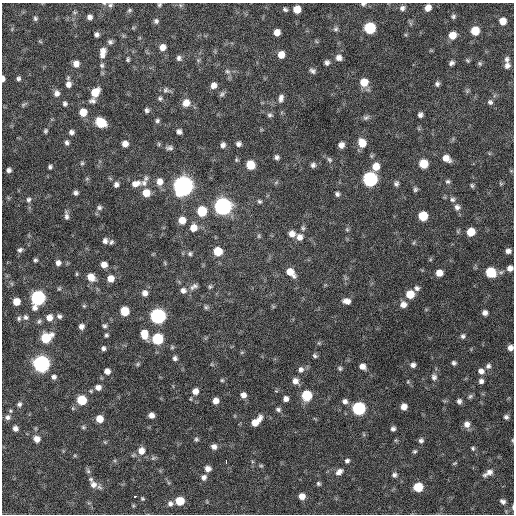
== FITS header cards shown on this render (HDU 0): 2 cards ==
NAXIS1  =                  512 / Axis length
NAXIS2  =                  512 / Axis length

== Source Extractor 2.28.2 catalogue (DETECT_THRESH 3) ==
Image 512 x 512 px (HDU 0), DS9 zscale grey, 1 PNG px = 1 image px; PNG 516 x 516 px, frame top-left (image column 1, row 512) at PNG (2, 3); no overlay
Background 586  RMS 18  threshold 54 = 3 sigma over >= 5 px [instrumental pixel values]
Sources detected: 234; all 234 listed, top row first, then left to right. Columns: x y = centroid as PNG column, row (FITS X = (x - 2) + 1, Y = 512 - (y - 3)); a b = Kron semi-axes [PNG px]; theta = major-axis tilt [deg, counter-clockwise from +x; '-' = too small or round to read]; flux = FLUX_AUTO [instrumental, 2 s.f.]
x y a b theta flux
363 4 7 5 -6 2600
110 5 7 5 17 2700
159 5 5 4 - 1800
180 5 6 4 -71 1600
402 8 7 7 - 4200
428 8 7 6 - 8600
285 9 6 4 -33 2300
297 9 6 6 - 15000
129 10 6 5 - 2000
453 16 6 5 - 2400
89 17 6 5 - 4500
35 18 6 6 - 2300
156 21 6 6 - 2900
503 21 6 6 - 12000
370 28 7 7 - 73000
336 29 7 6 - 2900
475 31 7 7 - 23000
277 32 6 6 - 8800
96 34 5 4 - 3400
452 35 7 7 - 14000
110 42 7 6 - 3000
162 47 7 7 - 8100
102 52 10 8 68 7800
281 55 7 6 - 11000
102 56 7 5 -11 3800
179 58 7 6 - 3600
339 58 8 7 - 5600
128 59 5 3 - 1900
507 59 8 6 89 3800
468 60 6 4 -35 1600
327 62 6 6 - 3500
451 63 6 5 - 3200
480 63 7 5 -45 2000
76 64 7 7 - 7500
102 65 7 7 - 2800
507 66 7 6 - 4900
227 71 8 6 -15 3000
312 71 7 6 - 3400
18 78 5 5 - 2600
3 79 6 3 89 4400
364 82 8 8 - 17000
68 84 7 6 - 6400
437 84 6 5 - 3000
213 85 7 6 - 6300
166 90 9 8 - 3800
467 91 6 5 - 1900
95 92 9 6 54 21000
57 93 8 7 - 5600
222 94 9 6 58 2500
160 98 6 6 - 2400
281 98 10 6 81 4600
92 101 9 6 2 3800
490 102 7 7 - 3100
186 103 9 8 - 11000
24 104 10 4 31 2300
65 104 6 5 - 2800
147 110 5 5 - 2900
83 112 7 7 - 16000
270 115 7 5 3 2600
420 115 5 4 - 3500
366 118 9 5 26 3000
157 121 6 5 - 2500
101 123 8 7 - 39000
45 131 5 4 - 2100
71 132 5 5 - 3800
179 132 6 5 - 3800
67 142 6 5 - 3100
362 143 9 7 -63 16000
125 144 5 5 - 8100
238 144 6 5 - 3900
223 145 6 5 - 4100
341 145 6 5 - 6200
169 148 10 5 1 3500
277 157 5 5 - 3300
446 158 10 7 -30 9500
329 160 8 6 -40 2800
82 163 5 5 - 1800
423 164 7 7 - 24000
250 165 7 7 - 24000
313 165 6 6 - 3300
376 166 8 7 - 14000
50 167 5 5 - 2500
9 170 6 6 - 3800
87 179 6 4 -18 1500
370 179 8 7 - 230000
448 181 6 6 - 2300
160 182 9 8 - 9200
276 182 6 4 20 1600
144 183 10 9 - 7100
136 184 13 8 15 9900
396 184 7 6 - 3100
501 184 6 3 -19 1400
116 185 6 6 - 3800
183 186 8 8 - 890000
472 186 6 4 -63 1900
415 189 6 5 - 2300
76 193 5 4 - 3100
146 193 7 7 - 17000
337 194 6 6 - 2900
452 199 7 7 - 3400
28 200 7 6 - 3500
259 201 6 5 - 2200
223 206 8 8 - 500000
457 207 8 8 - 4700
99 208 7 6 - 2800
202 211 8 7 - 35000
66 216 10 5 -82 3900
423 216 7 6 - 33000
182 220 7 7 - 12000
193 227 8 8 - 12000
303 228 7 6 - 2600
347 230 6 5 - 1800
471 232 7 6 - 21000
292 234 8 7 - 7500
259 236 5 5 - 1700
299 237 8 8 - 7100
105 241 6 6 - 4200
111 242 7 5 60 2400
20 250 8 6 31 3300
218 251 7 7 - 29000
508 251 6 5 - 4700
190 254 6 6 - 2300
35 260 4 4 - 2200
58 263 6 6 - 4800
165 263 6 3 -72 1300
104 265 6 5 - 8200
510 268 7 7 - 5900
291 272 11 7 -47 14000
490 272 7 7 - 46000
439 273 6 6 - 10000
77 274 6 4 90 1200
91 277 9 7 -45 12000
110 279 7 7 - 10000
194 286 11 6 33 4300
210 287 6 5 - 2000
417 288 7 7 - 3700
59 289 6 4 0 1700
183 290 8 8 - 5500
145 293 7 6 - 6200
410 294 7 7 - 21000
38 298 8 7 - 240000
347 301 9 6 -12 6900
16 302 6 6 - 14000
403 304 8 7 - 7200
84 306 5 5 - 1500
206 307 6 5 - 2200
124 311 6 6 - 31000
485 313 5 5 - 4800
59 316 7 5 -28 3200
158 316 7 7 - 320000
26 317 7 7 - 3300
49 317 8 7 - 8700
19 318 7 5 77 2300
39 321 7 5 56 2300
81 326 5 5 - 4900
104 326 6 5 - 2500
144 334 8 6 -75 19000
106 335 5 4 - 2000
463 336 6 6 - 2600
46 338 8 7 - 42000
157 339 7 7 - 74000
172 347 6 5 - 1800
103 348 5 5 - 3000
510 348 6 5 - 5300
242 352 6 4 19 1400
315 356 6 5 - 2400
175 358 6 5 - 3300
454 363 5 5 - 2600
41 364 7 7 - 430000
138 364 6 5 - 1800
413 365 6 5 - 4000
362 366 6 6 - 7000
488 366 7 6 - 3500
340 368 5 5 - 2100
301 369 8 7 - 4400
107 371 6 6 - 6400
481 371 8 7 - 5800
54 377 6 6 - 3500
434 377 9 7 -79 4400
222 380 5 5 - 1600
295 381 8 7 - 6600
481 381 6 5 - 3900
98 387 7 7 - 5900
195 391 7 7 - 7800
243 395 7 6 - 6300
306 395 7 7 - 53000
470 396 7 5 48 2300
286 399 5 5 - 5100
82 400 6 6 - 41000
216 401 6 5 - 7400
345 401 7 6 - 4400
459 401 6 5 - 3500
19 404 6 5 - 2600
404 407 6 5 - 8400
359 408 7 7 - 150000
278 409 7 6 - 2800
151 415 5 5 - 6100
7 417 7 7 - 4200
506 417 5 5 - 3100
99 419 6 6 - 15000
256 421 13 6 43 15000
467 424 8 7 - 7100
83 427 6 5 - 1700
15 429 5 5 - 4700
393 429 5 4 - 3100
37 439 6 6 - 8600
196 439 5 5 - 2000
421 440 6 6 - 3200
512 440 5 3 - 1200
105 442 5 5 - 1400
214 447 6 6 - 5100
473 448 6 5 - 2000
141 451 9 8 - 10000
415 451 5 4 - 1800
226 461 3 2 - 4600
347 461 6 5 - 2700
454 463 6 4 20 1300
261 466 6 4 0 1500
208 469 6 6 - 5600
88 471 7 5 -44 2300
339 472 10 6 37 5800
488 473 14 6 31 7500
394 475 6 5 - 2900
204 477 7 6 - 4400
318 483 5 4 - 1900
93 484 10 9 - 7900
418 487 6 6 - 40000
302 496 5 5 - 8800
134 497 3 3 - 8000
142 499 5 4 - 1500
180 501 6 6 - 26000
503 501 8 6 -32 4100
170 504 7 6 - 3900
513 507 7 3 90 1900
At the frame edge (FLAGS 8, measured only in part): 8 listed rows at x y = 363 4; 110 5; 159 5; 3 79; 510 268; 510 348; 512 440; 513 507